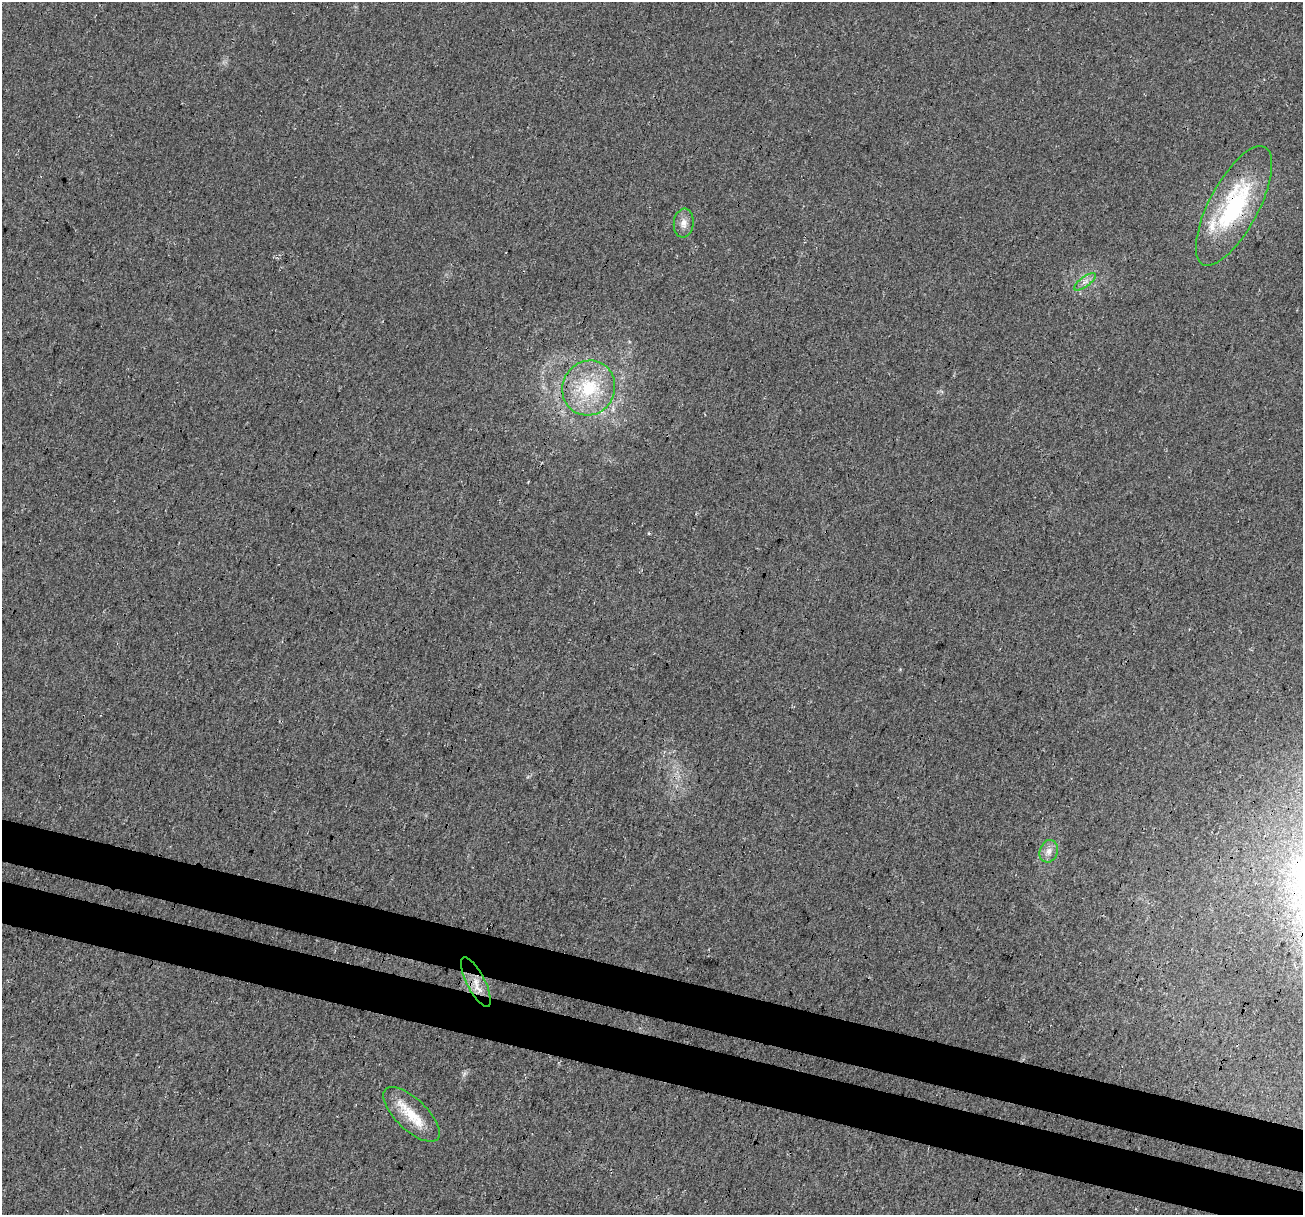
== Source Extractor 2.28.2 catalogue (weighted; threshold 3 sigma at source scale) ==
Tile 6 of 4 x 4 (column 2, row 2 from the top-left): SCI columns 1320-2620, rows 2699-3911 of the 5250 x 5459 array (HDU 1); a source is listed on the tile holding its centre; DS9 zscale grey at full resolution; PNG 1305 x 1217 px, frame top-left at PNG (2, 2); each listed source drawn as its Kron ellipse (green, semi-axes under 4 px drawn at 4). Shown black and unused: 7% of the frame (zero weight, under 3 of 4 exposures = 5% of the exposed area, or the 3 px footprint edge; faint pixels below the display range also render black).
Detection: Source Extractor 2.28.2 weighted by HDU 2 'WHT'; one run over the whole footprint, this tile lists its part. Background 0.0167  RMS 0.0067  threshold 0.03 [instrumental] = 3 sigma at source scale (4.5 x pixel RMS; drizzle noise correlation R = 1.50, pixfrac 1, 0.0396/0.0396 arcsec/px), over >= 5 px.
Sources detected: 8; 1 inside a brighter listed object's ellipse — not listed separately; the other 7 listed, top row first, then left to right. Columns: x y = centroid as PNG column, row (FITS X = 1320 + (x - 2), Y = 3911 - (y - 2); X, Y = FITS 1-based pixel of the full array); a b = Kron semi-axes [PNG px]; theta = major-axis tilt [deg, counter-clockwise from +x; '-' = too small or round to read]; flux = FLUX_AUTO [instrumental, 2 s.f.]
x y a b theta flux
1234 206 66 24 62 79
684 223 14 10 84 5.1
1085 282 13 5 36 3.1
589 388 28 26 62 36
1049 851 11 9 71 4.7
476 982 27 9 -63 9.7
411 1114 36 15 -44 20
Overlapping masked pixels (flux is a lower limit): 1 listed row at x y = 1234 206